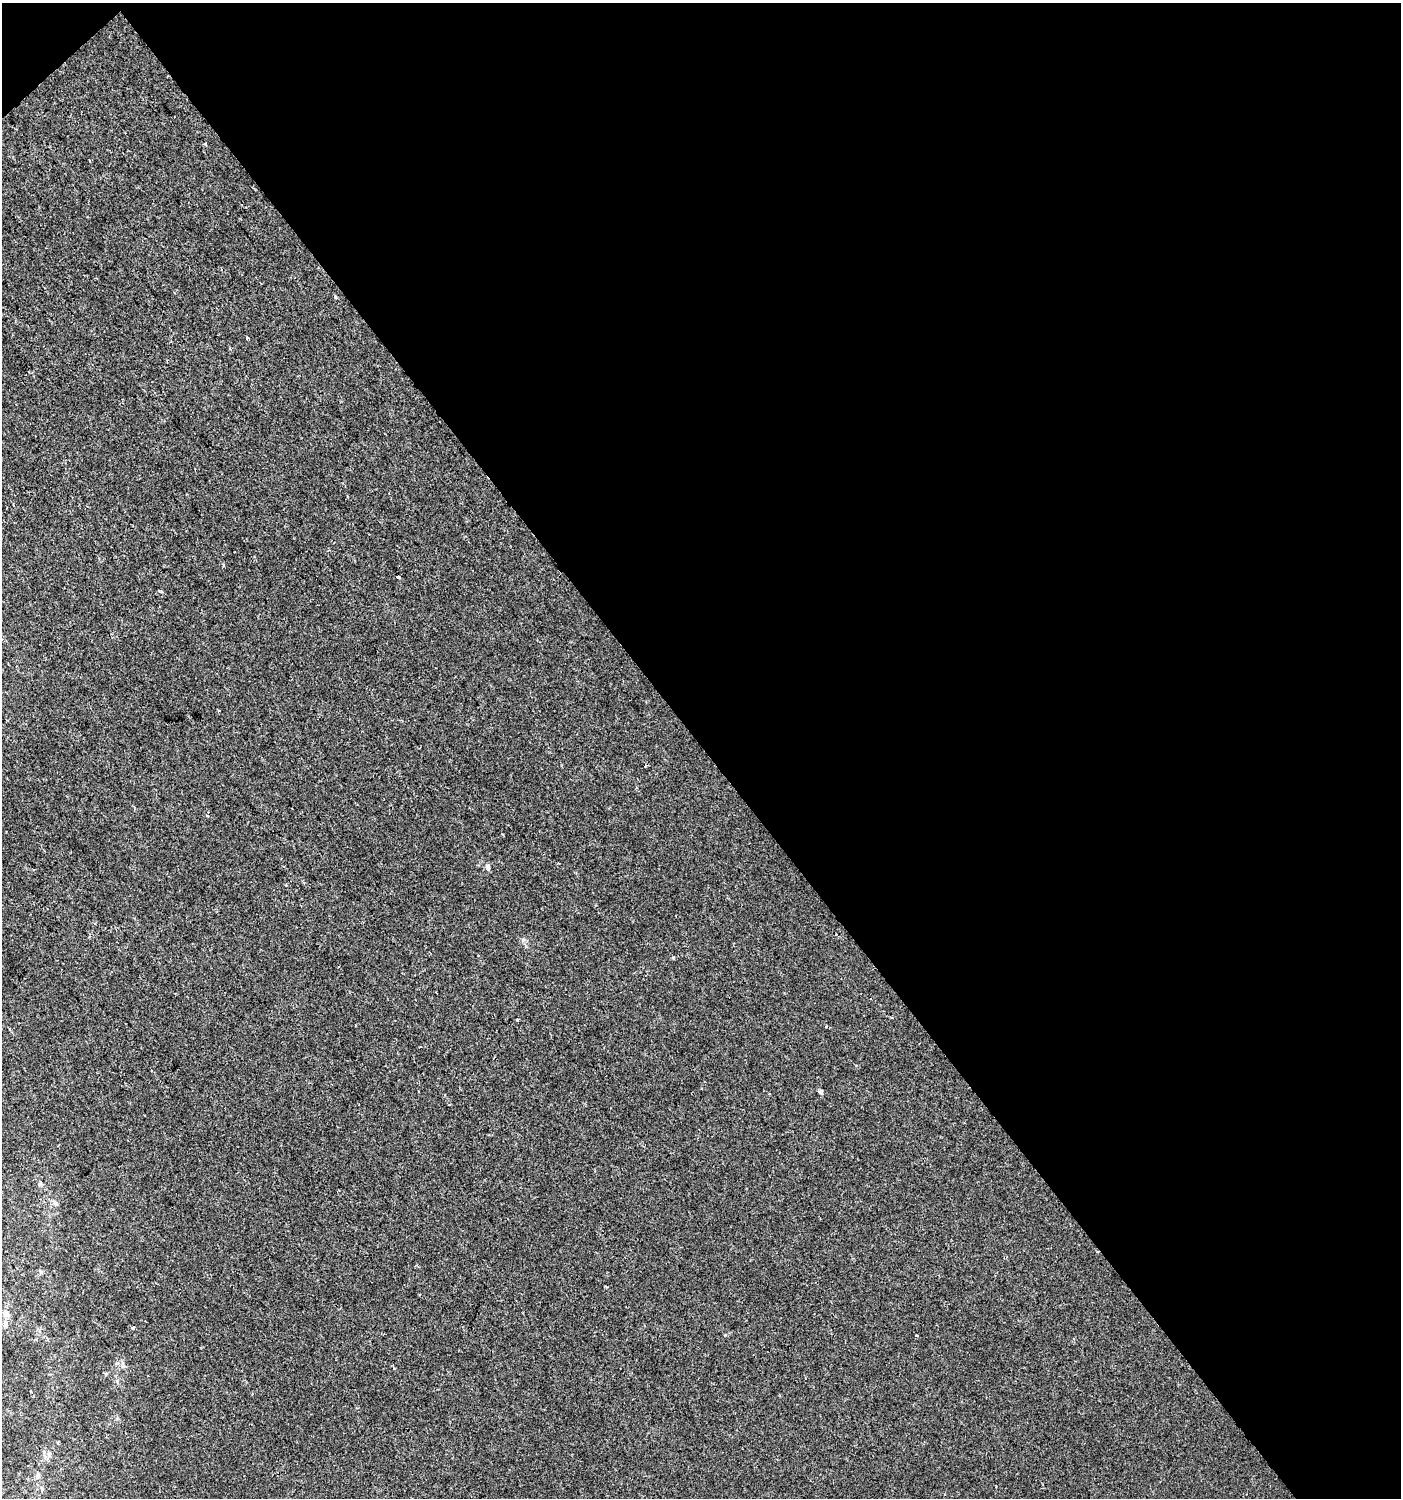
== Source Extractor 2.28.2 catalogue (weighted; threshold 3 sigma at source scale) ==
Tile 2 of 2 x 2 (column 2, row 1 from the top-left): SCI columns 1497-2895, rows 1497-2992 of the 2973 x 2992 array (HDU 1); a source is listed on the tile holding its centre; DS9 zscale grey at full resolution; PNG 1403 x 1500 px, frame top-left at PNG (2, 3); no overlay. Shown black and unused: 50% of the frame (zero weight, under 2 of 3 exposures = <1% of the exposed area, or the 3 px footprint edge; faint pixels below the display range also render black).
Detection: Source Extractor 2.28.2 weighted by HDU 2 'WHT'; one run over the whole footprint, this tile lists its part. Background -6.51e-05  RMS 0.0041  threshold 0.0183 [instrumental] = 3 sigma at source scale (4.5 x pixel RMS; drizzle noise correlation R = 1.50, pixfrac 1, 0.0396/0.0396 arcsec/px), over >= 5 px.
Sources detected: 16; all 16 listed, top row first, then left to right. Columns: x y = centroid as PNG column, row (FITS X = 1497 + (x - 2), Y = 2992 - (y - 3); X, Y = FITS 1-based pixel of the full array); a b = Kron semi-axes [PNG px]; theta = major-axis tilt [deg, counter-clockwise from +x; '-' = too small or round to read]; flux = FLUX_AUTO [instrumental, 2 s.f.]
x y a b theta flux
90 161 3 2 - 0.28
248 338 3 3 - 0.79
398 577 3 3 - 1.1
160 591 6 3 -8 0.66
488 867 8 6 90 1
673 958 3 3 - 1.1
518 1019 3 3 - 0.62
821 1092 5 4 - 1.3
56 1203 7 6 - 0.98
1097 1252 3 3 - 0.44
6 1313 10 7 -64 1.8
5 1323 8 6 87 1.1
133 1328 3 3 - 1.5
917 1335 3 3 - 0.62
49 1454 8 5 -84 1.1
38 1476 9 6 61 1.1
Overlapping masked pixels (flux is a lower limit): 1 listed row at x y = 1097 1252
Unlisted compact peaks at least as high as the median listed source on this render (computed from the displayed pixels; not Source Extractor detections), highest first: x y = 725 1335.